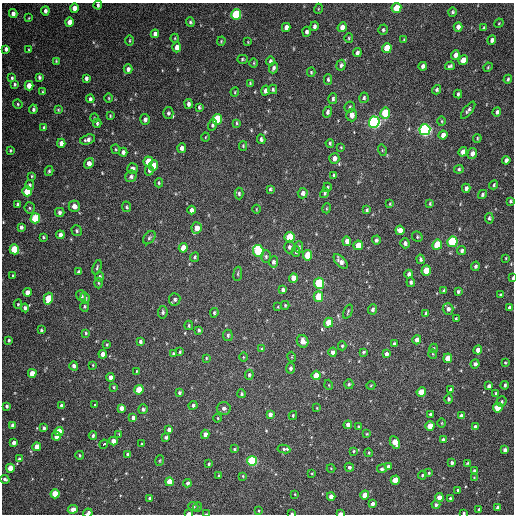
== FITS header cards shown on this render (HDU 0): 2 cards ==
NAXIS1  =                  512 / Axis length
NAXIS2  =                  512 / Axis length

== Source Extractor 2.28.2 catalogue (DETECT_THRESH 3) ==
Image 512 x 512 px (HDU 0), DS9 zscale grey, 1 PNG px = 1 image px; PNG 516 x 516 px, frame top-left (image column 1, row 512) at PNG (2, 3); each listed source drawn as its Kron ellipse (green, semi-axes under 4 px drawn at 4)
Background 227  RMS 15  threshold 44.6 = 3 sigma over >= 5 px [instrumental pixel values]
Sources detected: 343; all 343 listed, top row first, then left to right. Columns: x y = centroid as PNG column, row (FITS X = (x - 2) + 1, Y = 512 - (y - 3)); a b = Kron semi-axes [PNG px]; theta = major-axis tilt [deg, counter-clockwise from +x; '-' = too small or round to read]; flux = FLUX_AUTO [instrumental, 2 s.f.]
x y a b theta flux
98 5 4 3 - 2100
74 8 4 4 - 9300
396 8 5 4 - 28000
318 9 5 3 - 840
45 11 4 4 - 2700
452 12 4 4 - 1700
13 13 4 4 - 3700
236 14 5 5 - 82000
29 18 4 3 - 830
69 22 5 4 - 8000
190 22 5 4 - 1600
499 23 5 3 - 980
314 26 5 4 - 2600
286 27 4 4 - 6100
342 27 5 4 - 6300
458 27 5 4 - 4100
484 28 4 3 - 1300
383 30 5 4 - 1900
306 32 5 4 - 2500
155 34 4 4 - 4400
175 38 4 3 - 800
349 38 5 4 - 1300
404 40 4 3 - 1000
492 40 5 4 - 3300
130 41 5 2 - 990
221 41 5 3 - 980
248 42 4 3 - 820
177 47 5 4 - 8300
387 48 5 4 - 27000
6 49 4 4 - 3100
29 50 4 2 - 840
357 53 4 3 - 2900
455 55 4 4 - 4400
242 59 5 4 - 1300
463 60 5 4 - 16000
56 61 3 3 - 1000
270 61 4 3 - 2300
254 63 5 3 - 1000
341 65 5 4 - 2400
423 66 4 4 - 3900
450 66 5 4 - 2000
488 67 5 4 - 1000
274 68 6 4 67 2500
128 69 4 4 - 3300
311 72 4 4 - 1200
39 77 4 3 - 2000
12 78 4 3 - 1300
86 78 4 3 - 2700
328 79 5 3 - 1700
508 79 4 3 - 1500
250 83 4 3 - 1100
15 84 4 3 - 1300
29 86 5 4 - 11000
273 89 5 4 - 1700
265 90 5 4 - 4500
437 90 5 4 - 2100
43 92 4 3 - 1000
235 92 4 3 - 880
458 94 4 3 - 1800
109 98 4 3 - 920
364 98 5 4 - 1900
90 99 4 3 - 3000
333 99 5 4 - 2400
18 104 5 4 - 1200
188 104 5 4 - 3000
199 107 4 3 - 1500
350 107 5 5 - 1700
33 109 4 3 - 1900
58 110 3 2 - 930
468 110 10 4 52 2600
327 112 5 4 - 2200
497 112 4 4 - 2600
168 113 6 5 - 2100
385 113 5 5 - 39000
352 115 6 5 - 5800
110 116 4 3 - 970
94 118 4 3 - 830
145 119 5 4 - 3100
217 119 5 5 - 62000
442 121 5 3 - 970
374 122 6 5 - 280000
97 123 4 3 - 1700
237 123 4 3 - 1100
212 125 5 4 - 2000
44 127 3 3 - 1500
425 130 5 5 - 260000
443 135 4 4 - 5000
205 137 4 3 - 790
477 138 4 3 - 880
261 139 5 3 - 2500
87 140 8 4 17 3700
61 143 4 4 - 5500
330 143 4 3 - 1500
243 146 5 4 - 1100
341 147 3 3 - 760
182 148 5 4 - 3800
116 149 5 3 - 1100
10 150 3 3 - 1000
382 150 5 3 - 980
123 152 4 4 - 3200
463 152 5 4 - 7300
472 153 5 4 - 4500
334 158 5 5 - 5600
506 160 4 4 - 3300
148 161 5 4 - 18000
89 163 5 4 - 7400
154 166 5 4 - 12000
132 169 5 5 - 4000
459 169 5 4 - 1400
149 170 5 4 - 2300
49 171 5 4 - 1500
334 175 3 3 - 1600
32 176 3 3 - 1100
131 176 6 5 - 2700
159 183 4 4 - 1300
30 185 5 4 - 2100
494 185 5 3 - 1400
327 187 4 4 - 1400
466 188 4 4 - 3500
270 189 4 3 - 1400
27 191 5 4 - 34000
239 193 6 4 -88 1900
303 193 5 5 - 3500
325 193 5 4 - 1400
482 194 5 4 - 1800
510 201 4 3 - 1600
17 204 4 3 - 1800
390 204 4 4 - 930
430 204 4 3 - 1300
74 206 5 5 - 5800
127 207 5 4 - 1600
30 208 6 5 - 1500
327 208 5 3 - 880
256 209 4 3 - 720
192 210 4 4 - 3900
367 210 4 3 - 1500
60 212 5 4 - 2900
35 218 5 5 - 56000
489 218 5 4 - 2000
21 227 4 3 - 2400
197 228 5 5 - 9800
400 230 4 4 - 6400
77 231 5 5 - 1600
60 235 4 4 - 3600
43 237 3 3 - 1200
289 237 5 5 - 53000
417 237 5 4 - 1500
149 238 7 5 51 1900
376 240 4 4 - 2100
347 241 5 4 - 6600
452 242 5 5 - 80000
405 243 5 4 - 2800
358 245 5 4 - 13000
437 245 5 4 - 33000
289 247 6 5 - 2900
299 247 6 4 -90 1900
183 248 5 4 - 11000
14 249 5 4 - 46000
258 251 6 5 - 77000
462 251 4 4 - 2400
296 252 5 4 - 1700
307 255 5 4 - 21000
195 257 5 4 - 1800
266 257 6 5 - 1800
506 258 3 2 - 770
420 259 5 4 - 1900
273 262 5 4 - 2800
341 262 9 5 -49 5500
475 266 4 4 - 2100
97 267 7 3 72 1400
426 270 5 4 - 23000
78 272 3 3 - 1700
238 274 7 3 82 1300
409 274 4 4 - 3000
13 276 3 3 - 1400
99 277 5 4 - 2000
293 278 5 4 - 13000
513 278 3 2 - 900
411 282 5 4 - 2100
99 283 5 3 - 990
319 283 5 5 - 81000
283 290 4 4 - 2700
444 290 3 2 - 1100
458 291 4 3 - 1800
27 292 4 4 - 9800
500 295 4 3 - 1400
81 296 6 4 -54 2100
318 296 5 5 - 33000
85 298 6 4 -82 2200
48 299 6 4 75 34000
175 299 6 5 - 2800
18 304 4 4 - 1000
285 305 4 3 - 1200
85 306 5 4 - 1300
278 307 4 3 - 690
510 307 4 3 - 2500
25 308 4 4 - 3000
373 309 5 4 - 2700
448 309 6 5 - 3700
163 312 6 5 - 2100
348 312 7 3 67 1400
214 313 5 3 - 1400
426 313 3 3 - 1300
456 318 4 3 - 1000
329 323 5 4 - 25000
189 325 4 3 - 1100
41 330 3 3 - 1200
199 330 4 4 - 1500
86 333 4 4 - 1200
228 335 5 5 - 1900
9 340 3 3 - 1500
417 340 4 4 - 6300
140 341 4 3 - 2000
303 341 6 5 - 7600
107 344 3 3 - 1000
394 344 4 3 - 1700
342 346 4 4 - 1400
433 348 5 4 - 1600
262 349 4 3 - 1200
478 350 4 4 - 7000
180 352 4 3 - 1200
333 352 4 4 - 4000
363 352 4 3 - 1400
103 354 4 4 - 6300
173 354 4 3 - 1300
386 354 4 4 - 3200
433 354 5 3 - 770
243 357 4 3 - 820
292 357 5 3 - 840
206 358 4 3 - 960
448 358 5 4 - 12000
505 363 3 3 - 960
475 364 4 4 - 2900
93 365 3 3 - 810
74 366 4 4 - 3500
290 368 5 4 - 2300
137 371 4 2 - 790
32 373 4 4 - 14000
249 375 5 4 - 2000
316 375 4 4 - 16000
110 377 4 4 - 4800
349 384 5 4 - 1800
329 385 5 3 - 830
371 385 4 3 - 790
505 385 4 3 - 1700
489 386 4 3 - 2400
114 387 4 3 - 1000
139 390 5 4 - 27000
451 390 4 4 - 3300
421 392 4 4 - 21000
179 393 4 4 - 2000
496 393 4 3 - 2000
241 394 4 4 - 1600
448 399 5 4 - 1800
501 402 5 5 - 1700
61 405 3 3 - 1700
95 405 3 3 - 740
193 405 4 4 - 2300
7 406 3 3 - 1800
121 408 4 4 - 5700
224 408 7 6 - 3500
317 408 4 3 - 770
498 408 5 4 - 34000
143 409 5 5 - 2700
270 414 4 4 - 3800
430 414 3 3 - 1800
293 415 4 3 - 1300
461 416 4 4 - 4300
133 418 4 4 - 3500
218 418 4 3 - 900
442 423 5 3 - 870
13 425 4 4 - 3500
348 425 4 4 - 4600
430 426 4 4 - 17000
359 427 4 3 - 1400
475 427 4 4 - 4400
44 428 4 3 - 2500
169 429 4 4 - 4000
59 432 4 4 - 26000
119 434 3 2 - 3000
205 434 4 4 - 5600
367 434 4 4 - 950
56 436 4 4 - 8700
93 436 4 3 - 1900
166 437 4 3 - 2100
443 440 4 3 - 3000
113 441 4 4 - 8300
395 442 7 4 -64 16000
14 443 4 4 - 4500
104 444 4 3 - 5000
142 444 3 2 - 850
37 447 4 4 - 9200
235 449 3 3 - 1200
284 449 6 4 -8 1900
505 450 4 4 - 3700
353 451 3 3 - 1000
369 453 4 3 - 910
128 454 3 3 - 2000
80 455 4 3 - 1100
19 459 4 3 - 1800
160 461 5 3 - 970
252 461 5 5 - 110000
452 463 3 3 - 2500
468 463 4 3 - 1300
209 464 3 3 - 1400
349 467 4 4 - 2100
388 467 4 4 - 3500
10 468 4 4 - 15000
331 468 4 3 - 730
382 469 5 3 - 1600
474 470 4 4 - 1800
312 473 4 3 - 800
429 473 4 3 - 1100
422 475 4 3 - 1100
219 476 4 3 - 2200
243 476 3 3 - 880
474 478 4 4 - 860
5 479 4 3 - 2300
395 480 4 4 - 24000
169 482 4 4 - 17000
187 483 4 4 - 2500
458 490 3 3 - 2200
55 494 4 4 - 27000
295 494 3 2 - 620
365 495 4 4 - 15000
331 496 4 4 - 6000
439 497 4 4 - 9300
150 498 4 4 - 3700
450 498 3 3 - 1300
373 504 4 3 - 3400
436 505 4 4 - 2100
193 506 5 4 - 1700
198 507 5 4 - 1300
498 507 4 3 - 2900
73 509 5 4 - 9100
479 509 3 3 - 1400
259 511 3 2 - 810
88 513 5 3 - 3800
189 513 4 2 - 4600
292 513 3 3 - 990
340 513 4 2 - 4300
464 513 3 2 - 1100
207 514 4 2 - 1200
At the frame edge (FLAGS 8, measured only in part): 8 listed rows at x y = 98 5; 513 278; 88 513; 189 513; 292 513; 340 513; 464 513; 207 514